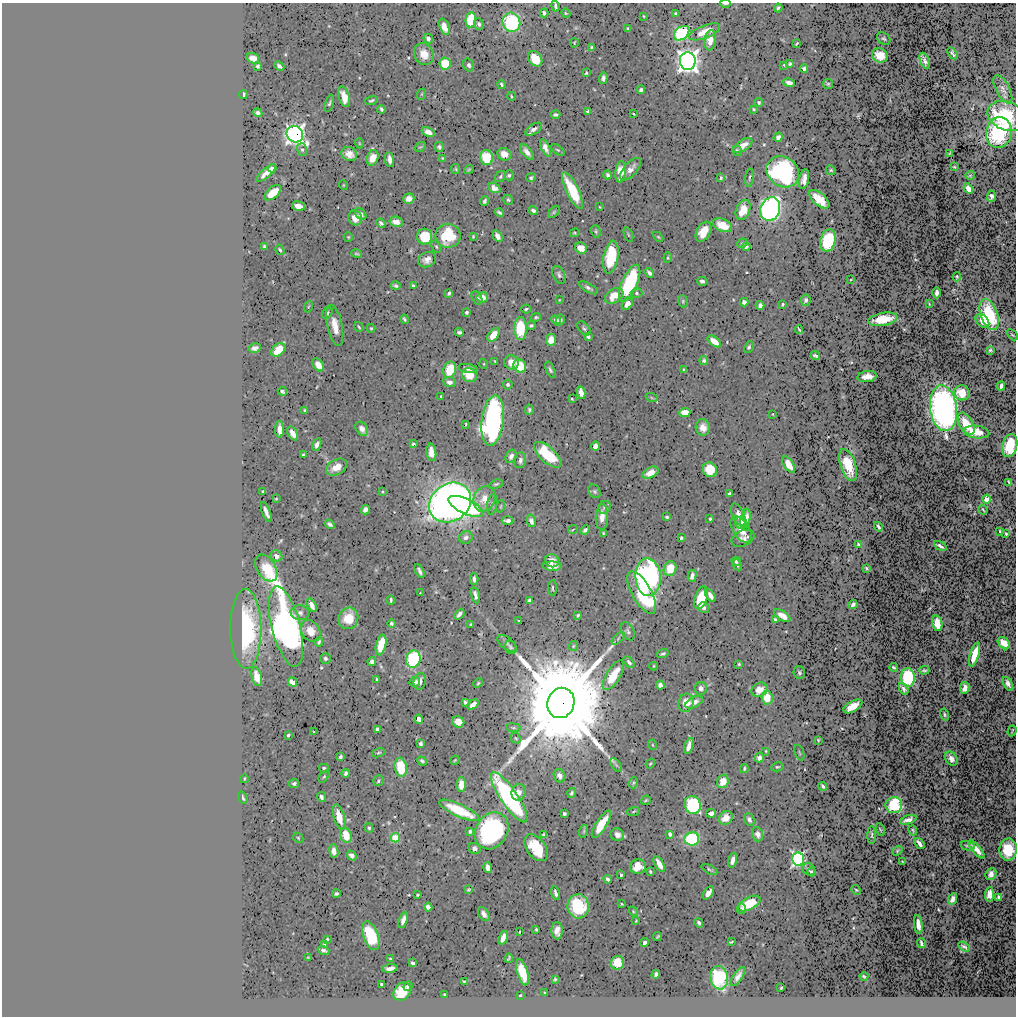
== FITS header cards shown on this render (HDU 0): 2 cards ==
NAXIS1  =                 1014
NAXIS2  =                 1014

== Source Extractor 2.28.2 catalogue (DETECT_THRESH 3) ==
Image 1014 x 1014 px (HDU 0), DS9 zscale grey, 1 PNG px = 1 image px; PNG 1018 x 1018 px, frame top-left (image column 1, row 1014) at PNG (2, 3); each listed source drawn as its Kron ellipse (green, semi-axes under 4 px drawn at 4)
Background 0.495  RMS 0.012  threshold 0.0346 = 3 sigma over >= 5 px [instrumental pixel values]
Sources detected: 494; all 494 listed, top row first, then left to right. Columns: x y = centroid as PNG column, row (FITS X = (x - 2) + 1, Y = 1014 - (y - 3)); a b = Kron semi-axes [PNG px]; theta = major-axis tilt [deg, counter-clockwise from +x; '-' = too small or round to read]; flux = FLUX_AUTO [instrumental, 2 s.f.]
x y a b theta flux
725 3 5 2 - 1.1
555 6 5 3 - 1.4
778 8 4 3 - 1.3
544 13 4 3 - 1.9
566 13 5 4 - 0.83
676 13 4 3 - 1.2
643 16 3 2 - 0.6
471 20 7 5 83 23
511 22 10 8 -65 64
479 24 6 4 -71 1.9
444 27 9 4 -70 6.4
628 28 3 3 - 0.7
704 32 16 6 21 14
682 33 8 6 40 71
428 39 5 4 - 2.5
884 39 7 5 -34 1
710 40 10 6 82 7.1
574 43 4 3 - 0.68
797 43 4 2 - 0.78
592 48 4 3 - 1.8
952 53 6 3 -59 1.4
424 54 11 9 -60 9.7
880 55 8 7 - 12
253 58 6 5 - 5.5
535 59 8 6 -53 17
688 61 9 8 - 480
924 61 8 3 -68 2.3
790 63 3 3 - 1.2
445 64 6 5 - 21
469 65 6 5 - 1.7
784 65 3 2 - 0.76
258 66 4 3 - 1.7
279 66 5 3 - 2.2
804 69 4 3 - 1.6
586 73 4 3 - 1.1
603 78 5 3 - 2.2
789 83 6 4 -12 2.9
501 84 4 3 - 1.3
828 84 5 5 - 1
1003 89 16 6 -62 3.5
641 90 4 3 - 1.8
243 94 4 3 - 2.1
422 94 6 3 71 0.68
511 96 4 2 - 0.76
344 97 11 5 -75 8.6
371 100 6 3 18 1.3
759 102 5 4 - 1.3
329 103 9 4 73 1.5
381 109 4 3 - 1.3
754 109 3 2 - 0.81
588 111 4 3 - 1.8
258 113 4 4 - 1.9
556 114 5 3 - 1.7
633 114 3 2 - 0.59
1007 116 20 14 -21 46
534 129 9 5 34 3.3
428 132 7 4 -24 4.2
999 133 15 13 76 62
295 134 8 8 - 350
778 137 5 4 - 2.9
359 143 5 3 - 0.55
743 145 11 5 33 7.8
420 147 6 4 31 0.89
439 147 5 4 - 2
545 148 9 4 -65 4.4
302 150 6 5 - 1.6
558 150 8 4 -35 1.1
737 151 5 4 - 1.3
527 152 9 4 -51 4.4
950 153 3 2 - 0.6
349 154 8 6 -29 7.7
504 154 7 6 - 6.2
372 158 8 5 67 11
442 158 3 3 - 0.69
487 158 7 6 - 22
389 159 7 4 -83 3.5
954 167 3 2 - 0.75
272 168 4 3 - 2
456 169 5 4 - 0.93
631 169 14 6 48 5.4
469 170 5 3 - 1.1
831 170 5 4 - 0.95
621 171 11 5 84 18
783 172 17 14 -37 130
266 173 12 4 40 5.8
509 175 5 5 - 1.5
608 175 4 3 - 1.5
970 175 5 3 - 0.6
500 176 6 5 - 1.4
749 177 9 3 82 1.1
531 178 5 4 - 1.3
721 178 4 3 - 1.3
804 179 10 5 80 4.9
343 185 5 3 - 0.59
494 188 6 5 - 4.1
968 188 5 4 - 5.8
572 191 20 6 -64 30
273 193 10 5 42 13
991 196 6 4 86 2
409 199 6 5 - 5.6
819 199 12 6 -41 17
508 200 5 4 - 1.2
485 201 4 3 - 1.6
298 206 7 4 -16 8.5
600 207 4 2 - 0.53
770 209 12 9 71 250
533 210 4 3 - 1.9
743 210 10 6 66 17
499 212 5 3 - 1.4
554 212 7 4 46 1.2
361 214 7 4 -46 2.3
355 218 7 6 - 7
396 222 6 5 - 6.2
381 223 5 3 - 1.9
723 225 10 6 -23 13
596 231 6 4 -72 1.2
703 232 11 6 61 12
575 233 5 4 - 1
628 235 7 2 -68 0.86
448 236 13 12 - 37
473 236 3 2 - 0.74
498 236 6 4 -61 3.6
348 237 5 4 - 0.86
425 237 8 7 - 25
658 237 6 3 -44 0.76
828 240 11 7 77 42
742 243 5 4 - 0.99
264 246 3 3 - 1
436 247 6 4 -63 1.1
746 247 4 3 - 1.8
581 248 6 5 - 8.2
280 250 5 3 - 1.2
357 254 5 3 - 1
611 257 16 7 79 35
668 258 5 4 - 0.87
427 260 9 7 27 5
649 273 5 3 - 2.2
559 275 9 6 -67 2
957 277 4 2 - 0.89
851 279 4 2 - 0.51
702 281 5 3 - 2.4
630 283 20 8 66 58
396 286 5 3 - 1.3
413 286 4 3 - 1.8
588 288 11 4 -29 2.1
449 293 4 3 - 1.4
636 293 6 5 - 1.4
937 293 6 3 -89 3.3
614 296 10 6 32 13
482 297 6 5 - 6.6
477 298 7 5 -64 1.8
559 300 3 2 - 0.47
806 300 6 5 - 2
683 301 6 4 -72 1
744 302 4 4 - 3.2
627 304 7 5 58 3.9
782 304 3 3 - 0.94
929 304 3 2 - 0.49
760 305 4 4 - 2.4
308 307 6 3 70 0.82
526 309 5 3 - 0.98
467 312 3 3 - 1.4
327 313 6 5 - 1.5
989 315 16 8 -69 37
536 317 5 3 - 1.2
404 319 5 3 - 1.4
883 319 15 6 11 17
556 320 5 4 - 3
560 320 5 4 - 1.4
982 321 8 5 -50 7.5
335 325 21 7 -78 9.4
531 326 4 3 - 1.4
359 327 5 2 - 0.81
371 328 4 4 - 0.82
520 328 11 6 90 31
584 328 8 5 -49 1.6
799 329 4 2 - 0.9
459 332 4 3 - 1.6
493 335 8 5 53 10
1012 335 6 2 -44 0.74
588 336 4 3 - 2
551 340 5 5 - 8.8
714 341 8 4 -37 9.2
749 347 6 4 61 1.3
255 348 6 4 11 2.6
278 350 8 5 41 19
990 350 3 3 - 1.1
815 356 5 3 - 1.4
704 360 4 4 - 1.4
495 361 3 2 - 0.59
511 362 7 7 - 7.6
484 364 5 3 - 0.61
318 365 7 5 -53 6.2
520 366 7 6 - 19
468 368 10 4 -9 3
450 370 8 6 75 21
550 370 8 4 -65 1.7
684 370 3 3 - 1.7
469 375 7 7 - 14
867 376 10 5 8 5.4
449 382 6 5 - 3
508 384 5 5 - 1.6
1001 386 5 3 - 2.4
282 391 5 3 - 1.5
581 393 6 4 -78 6.5
962 393 8 7 - 10
441 396 3 2 - 0.71
652 398 6 3 -19 0.82
572 399 3 2 - 0.77
943 408 23 13 -82 300
304 410 3 2 - 0.82
529 410 5 4 - 1.3
685 412 5 4 - 8.9
773 414 3 2 - 0.48
493 420 25 11 83 240
466 424 4 3 - 0.75
966 424 12 7 -61 15
703 427 8 7 - 6.6
279 429 8 4 -89 5.3
362 429 7 5 -55 4
976 432 13 6 -7 12
293 433 8 4 -62 6
413 444 4 3 - 0.82
317 445 6 4 66 2.7
596 446 4 4 - 7.3
1010 446 12 7 75 25
431 452 9 5 -81 6.4
303 455 3 3 - 0.97
548 455 17 7 -42 32
511 456 7 5 65 3.1
520 460 8 6 76 2.9
789 464 9 4 -57 13
848 465 17 7 -72 16
336 467 11 7 28 7.8
710 470 7 7 - 20
651 473 8 5 28 7.1
1009 482 4 2 - 0.81
496 484 7 3 18 0.95
263 491 3 2 - 0.73
595 491 7 5 -53 1.7
383 492 3 2 - 0.64
729 493 4 3 - 1.3
276 499 3 2 - 0.59
484 499 13 10 64 11
987 499 4 4 - 7.9
450 502 22 18 37 600
492 504 10 5 80 2
466 506 19 7 -26 71
501 506 6 4 71 0.92
604 507 7 6 - 1.5
365 509 5 4 - 3.2
983 510 5 2 - 0.75
266 512 10 3 -69 3.7
738 515 12 6 -67 6.3
602 517 13 6 87 6.2
667 517 3 3 - 1.1
745 518 10 4 76 7.6
710 519 3 2 - 0.86
508 521 6 3 -3 2.8
531 521 6 4 -75 3.7
741 523 6 6 - 7.2
330 524 5 3 - 1.9
878 527 5 3 - 1.9
573 529 5 3 - 0.7
585 530 5 3 - 2
741 530 15 8 -57 7.6
1000 531 3 2 - 0.66
603 533 3 3 - 0.8
1006 534 3 3 - 0.88
466 537 7 6 - 2.8
681 538 4 3 - 1.3
743 538 12 7 24 4.5
858 544 4 3 - 1.4
940 546 7 3 -32 2.6
276 556 6 5 - 3.6
552 561 7 6 - 6.5
736 561 5 4 - 1.1
737 565 6 3 -60 1.5
552 566 9 4 -2 5.9
266 568 15 9 -56 19
866 568 3 2 - 0.92
670 569 7 6 - 17
419 571 7 3 -64 2.2
692 576 6 4 76 4
648 577 19 12 -86 230
474 579 5 3 - 2.3
552 588 8 3 -90 1.1
420 593 2 2 - 0.4
642 593 24 9 -61 46
475 595 8 3 -78 2.8
710 595 7 4 -55 3.4
701 598 12 6 72 30
391 600 4 3 - 1.2
529 600 4 3 - 1.5
853 604 4 3 - 1.8
312 605 7 4 -62 5.2
704 607 5 5 - 1.9
300 613 9 7 -6 2.7
459 614 6 3 51 2.6
578 615 3 3 - 1.1
782 616 9 5 -33 5.9
348 618 11 9 66 13
775 619 3 3 - 1.3
519 621 3 2 - 0.57
391 623 4 4 - 1.4
937 623 8 5 -77 12
471 624 3 2 - 0.65
286 627 41 14 -76 380
246 629 40 15 -89 74
310 631 11 9 -55 7.5
628 631 9 6 -64 2.3
618 638 8 3 46 1.3
319 642 4 3 - 1.2
507 643 11 6 -39 2.5
1004 643 7 5 -44 12
381 645 10 5 76 22
573 646 5 4 - 0.99
511 647 7 5 -61 1.5
663 654 6 3 17 1.3
974 655 12 4 73 16
325 658 5 5 - 1.7
413 659 9 7 73 70
372 661 4 4 - 3
629 662 7 4 -47 2.3
739 664 3 3 - 0.83
654 666 4 3 - 0.62
894 667 4 3 - 1.1
924 670 5 2 - 1.3
799 673 6 5 - 1.4
613 675 17 7 58 19
257 676 9 5 -77 7.1
908 677 9 6 -86 61
377 679 3 2 - 0.67
420 681 8 6 76 4.6
292 682 5 4 - 8.6
415 682 5 5 - 3
478 683 5 3 - 0.81
1008 684 7 4 -63 3
660 685 4 4 - 3.5
701 688 6 6 - 3.5
965 688 6 4 82 5.6
904 689 6 3 -63 2
759 690 8 7 - 6.8
767 697 7 5 -84 12
465 702 4 3 - 1.6
694 702 9 5 28 4.1
561 703 15 13 71 22000
686 703 9 7 73 11
473 705 7 4 42 5.2
853 706 10 5 30 11
945 714 6 4 -73 1.4
419 719 4 4 - 4.2
458 722 6 5 - 9.3
513 728 7 4 -8 1.2
377 729 4 4 - 1.8
1012 731 5 2 - 0.82
314 732 4 3 - 0.58
288 735 3 3 - 1.2
516 738 6 4 -43 1
818 740 3 3 - 0.74
421 743 4 3 - 1.6
653 745 5 3 - 0.59
689 746 8 4 71 5
766 751 3 2 - 0.6
379 753 6 4 19 1.1
799 753 8 2 -69 0.75
341 757 4 3 - 1.7
759 758 5 4 - 4.3
951 759 8 5 -55 4.4
455 760 5 3 - 0.72
422 761 5 3 - 1.4
650 764 5 3 - 0.78
616 765 8 4 -53 1.5
401 767 10 6 -83 27
777 767 6 4 12 1.2
324 768 5 4 - 1.6
744 769 4 3 - 1.1
346 773 4 3 - 2
324 776 7 4 53 1
560 776 7 5 -65 3.8
244 779 4 2 - 0.68
378 781 6 5 - 1.4
723 781 7 5 70 9.9
294 783 5 4 - 1.8
633 783 5 3 - 1
461 784 7 4 -88 8.4
823 786 4 3 - 1.9
519 792 8 7 - 4.3
571 793 5 3 - 1.3
321 797 5 4 - 2.2
509 797 30 8 -56 140
243 798 6 3 -71 1.4
646 800 5 2 - 0.85
693 805 9 8 - 71
894 805 8 8 - 41
459 810 21 6 -25 31
634 811 6 3 19 0.78
711 813 5 4 - 3.8
564 814 3 3 - 1.6
339 817 13 5 -74 12
726 818 7 6 - 8.1
749 819 6 5 - 2.5
908 820 8 4 19 3.6
601 824 16 5 58 20
369 828 4 4 - 1.2
880 830 7 2 -69 0.6
913 830 5 2 - 0.95
470 831 4 3 - 1.5
492 831 19 15 59 120
584 831 6 4 72 0.91
670 834 4 3 - 2.1
758 834 7 5 -72 3.7
346 835 8 5 -71 18
543 835 4 3 - 1.2
617 835 7 6 - 4.4
872 835 9 3 89 1.1
298 838 6 4 -45 0.97
395 838 5 4 - 23
692 839 7 6 - 53
920 843 6 3 -53 3.9
968 846 7 4 -14 1.7
475 848 6 5 - 3.5
536 848 15 9 -53 30
976 849 11 4 -50 8
1008 849 11 9 86 26
334 851 7 4 -83 5
897 851 5 3 - 0.84
352 855 5 4 - 2.4
798 859 6 6 - 130
733 860 7 3 74 3.9
902 861 3 2 - 0.5
659 864 9 4 -61 6.9
638 867 8 7 - 11
488 868 6 4 -74 4.8
709 869 9 4 -28 1.3
809 869 6 6 - 2.2
650 871 3 3 - 0.9
811 872 4 4 - 2.1
991 874 6 5 - 4.5
621 875 3 3 - 1.2
608 879 4 3 - 2.2
469 890 4 4 - 0.92
856 890 5 4 - 0.96
556 893 7 3 -77 2.4
708 893 7 4 54 4.8
336 894 4 3 - 1.6
989 894 7 4 87 6.8
417 895 3 3 - 0.78
999 897 4 3 - 2
953 899 6 4 64 4
622 904 3 2 - 0.59
749 904 12 6 27 22
578 906 12 10 -88 50
428 907 4 4 - 8
741 909 5 3 - 1.8
633 911 5 4 - 0.78
484 914 8 5 -56 4.3
403 920 8 4 72 4
636 921 3 2 - 0.6
699 923 5 3 - 1.7
918 924 9 4 -83 5.2
536 929 3 2 - 0.87
557 931 8 5 -88 5.7
519 932 3 2 - 0.62
371 936 15 7 -70 42
658 937 5 2 - 0.81
503 938 7 4 69 7.4
327 939 4 3 - 0.92
731 942 4 2 - 0.8
644 943 4 3 - 2
921 943 5 3 - 1.6
325 944 4 4 - 1
964 947 6 3 -34 1.3
323 950 6 3 -20 2.2
308 957 4 2 - 0.53
509 958 5 2 - 0.92
390 959 3 3 - 1
413 963 4 3 - 2.2
617 963 7 6 - 14
390 968 7 4 9 4.1
522 972 14 5 -72 25
656 974 4 4 - 2.6
738 976 11 4 56 3.6
864 976 4 2 - 1
719 978 12 8 -81 53
555 979 3 3 - 0.83
464 982 3 2 - 0.83
382 985 4 4 - 3.7
408 986 5 4 - 1.9
781 988 3 2 - 0.74
402 992 10 8 51 20
544 993 3 2 - 0.73
445 995 3 3 - 1.4
520 995 3 2 - 0.79
At the frame edge (FLAGS 8, measured only in part): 4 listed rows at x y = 725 3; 555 6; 1010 446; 1008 849